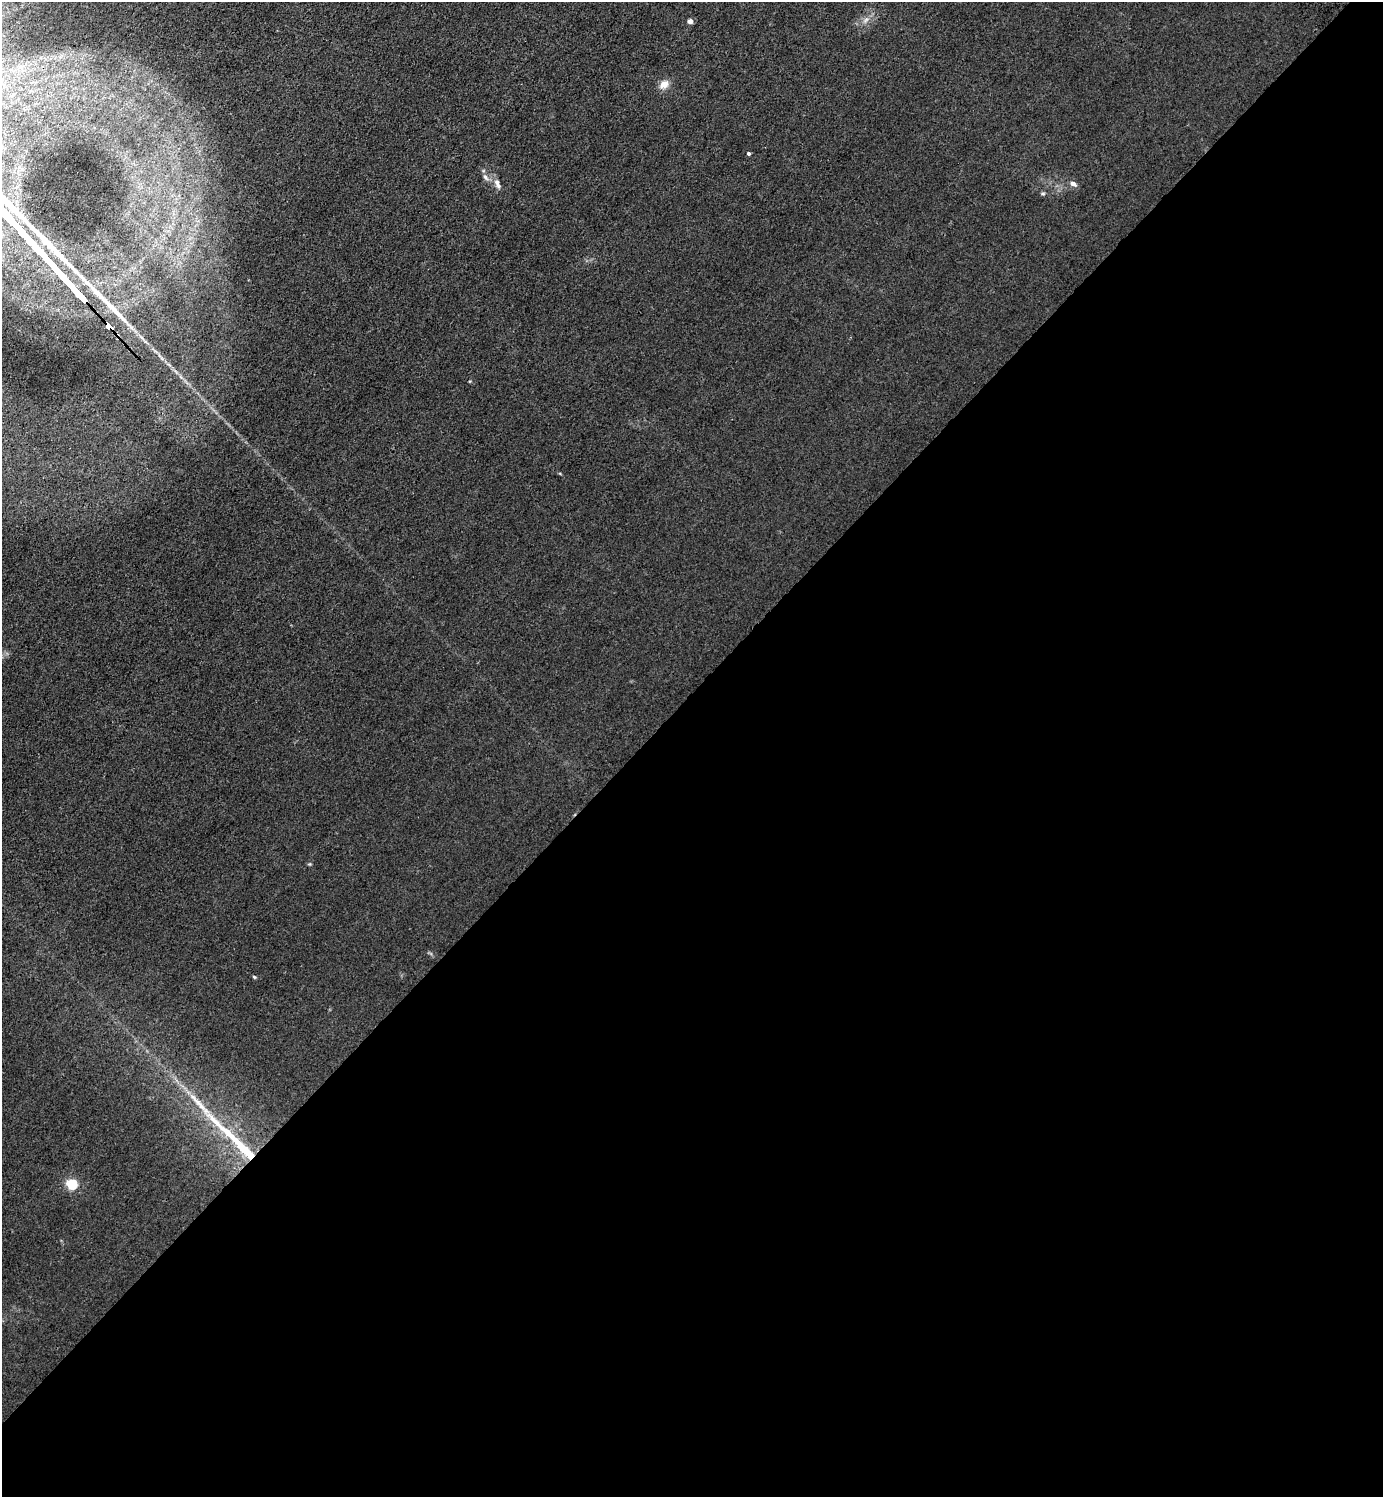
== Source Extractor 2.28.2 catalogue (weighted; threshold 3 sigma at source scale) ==
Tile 15 of 4 x 4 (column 3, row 4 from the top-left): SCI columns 3065-4445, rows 3-1497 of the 5985 x 5985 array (HDU 1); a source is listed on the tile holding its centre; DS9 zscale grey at full resolution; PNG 1385 x 1499 px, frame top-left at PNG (2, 2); no overlay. Shown black and unused: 54% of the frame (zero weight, under 3 of 4 exposures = <1% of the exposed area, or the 3 px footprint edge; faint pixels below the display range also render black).
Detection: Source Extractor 2.28.2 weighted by HDU 2 'WHT'; one run over the whole footprint, this tile lists its part. Background 0.0222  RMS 0.0063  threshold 0.0285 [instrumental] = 3 sigma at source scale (4.5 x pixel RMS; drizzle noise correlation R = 1.50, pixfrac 1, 0.05/0.05 arcsec/px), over >= 5 px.
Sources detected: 14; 1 long thin detection or spike segment (spike, bleed or trail) — not listed; the other 13 listed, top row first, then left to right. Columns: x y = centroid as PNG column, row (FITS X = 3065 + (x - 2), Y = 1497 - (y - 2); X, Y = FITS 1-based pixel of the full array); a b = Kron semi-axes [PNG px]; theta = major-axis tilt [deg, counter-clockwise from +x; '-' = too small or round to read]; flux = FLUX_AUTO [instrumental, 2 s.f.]
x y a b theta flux
866 20 9 3 45 1.6
690 21 4 4 - 4.2
664 84 12 9 43 5
748 153 4 3 - 1.3
485 177 10 5 -49 2.2
497 182 9 7 -74 2.7
1073 184 8 6 -30 2.5
1043 194 6 4 0 0.88
108 326 7 4 -44 270
117 335 4 3 - 4.3
254 977 5 3 - 0.65
215 1121 39 8 -45 15
72 1184 14 13 - 9
Overlapping masked pixels (flux is a lower limit): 2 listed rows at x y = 108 326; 117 335